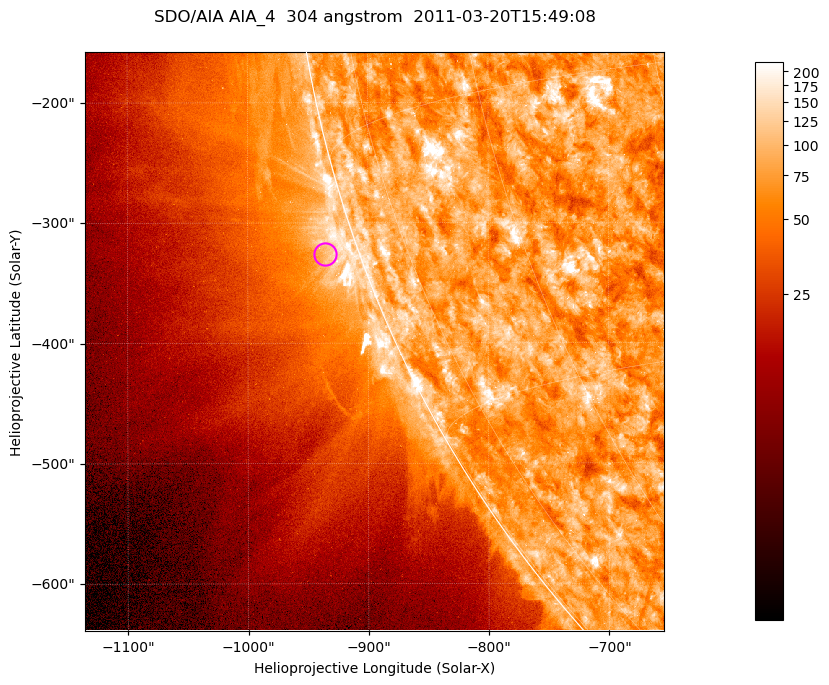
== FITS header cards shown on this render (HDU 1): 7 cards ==
TELESCOP= 'SDO/AIA '           / For AIA: SDO/AIA
INSTRUME= 'AIA_4   '           / For AIA: AIA_ATA1, AIA_ATA2, AIA_ATA3 or AIA_AT
WAVELNTH=                  304 / [angstrom] Wavelength
WAVEUNIT= 'angstrom'           / Wavelength unit: angstrom
DATE-OBS= '2011-03-20T15:49:08.124' / [ISO] Date when observation started; ISO 8
CTYPE1  = 'HPLN-TAN'           / CTYPE1; Typically HPLN
CTYPE2  = 'HPLT-TAN'           / CTYPE2; Typically HPLT

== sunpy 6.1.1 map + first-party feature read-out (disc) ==
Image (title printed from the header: SDO/AIA AIA_4  304 angstrom  2011-03-20T15:49:08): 802 x 802 px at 0.6 arcsec/px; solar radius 964 arcsec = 1606 px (partial field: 3.5% of the solar disc is inside the frame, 44% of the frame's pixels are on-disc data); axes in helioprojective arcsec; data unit not stated in the header (colour bar unlabelled)
Orientation: roll -0.132 deg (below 1 deg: not rotated)
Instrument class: DISC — disc imager (sunpy class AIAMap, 304 A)
Bright regions (active regions / flare kernels): reference = the on-disc median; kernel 7 px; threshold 5 sigma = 123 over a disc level ~76.1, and >= 1.15x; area >= 643 px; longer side >= 10 px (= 6 arcsec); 0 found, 0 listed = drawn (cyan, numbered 1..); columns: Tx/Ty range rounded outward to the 2 arcsec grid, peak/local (2 s.f.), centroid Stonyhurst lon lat
Off-limb structures (1.02-1.3 R_sun): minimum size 321 px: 3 found; the strongest spans PA ~105..110 deg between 1.02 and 1.04 R_sun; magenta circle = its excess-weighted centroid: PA ~110 deg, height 1.03 R_sun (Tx ~-936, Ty ~-326 arcsec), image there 1.5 x the reference